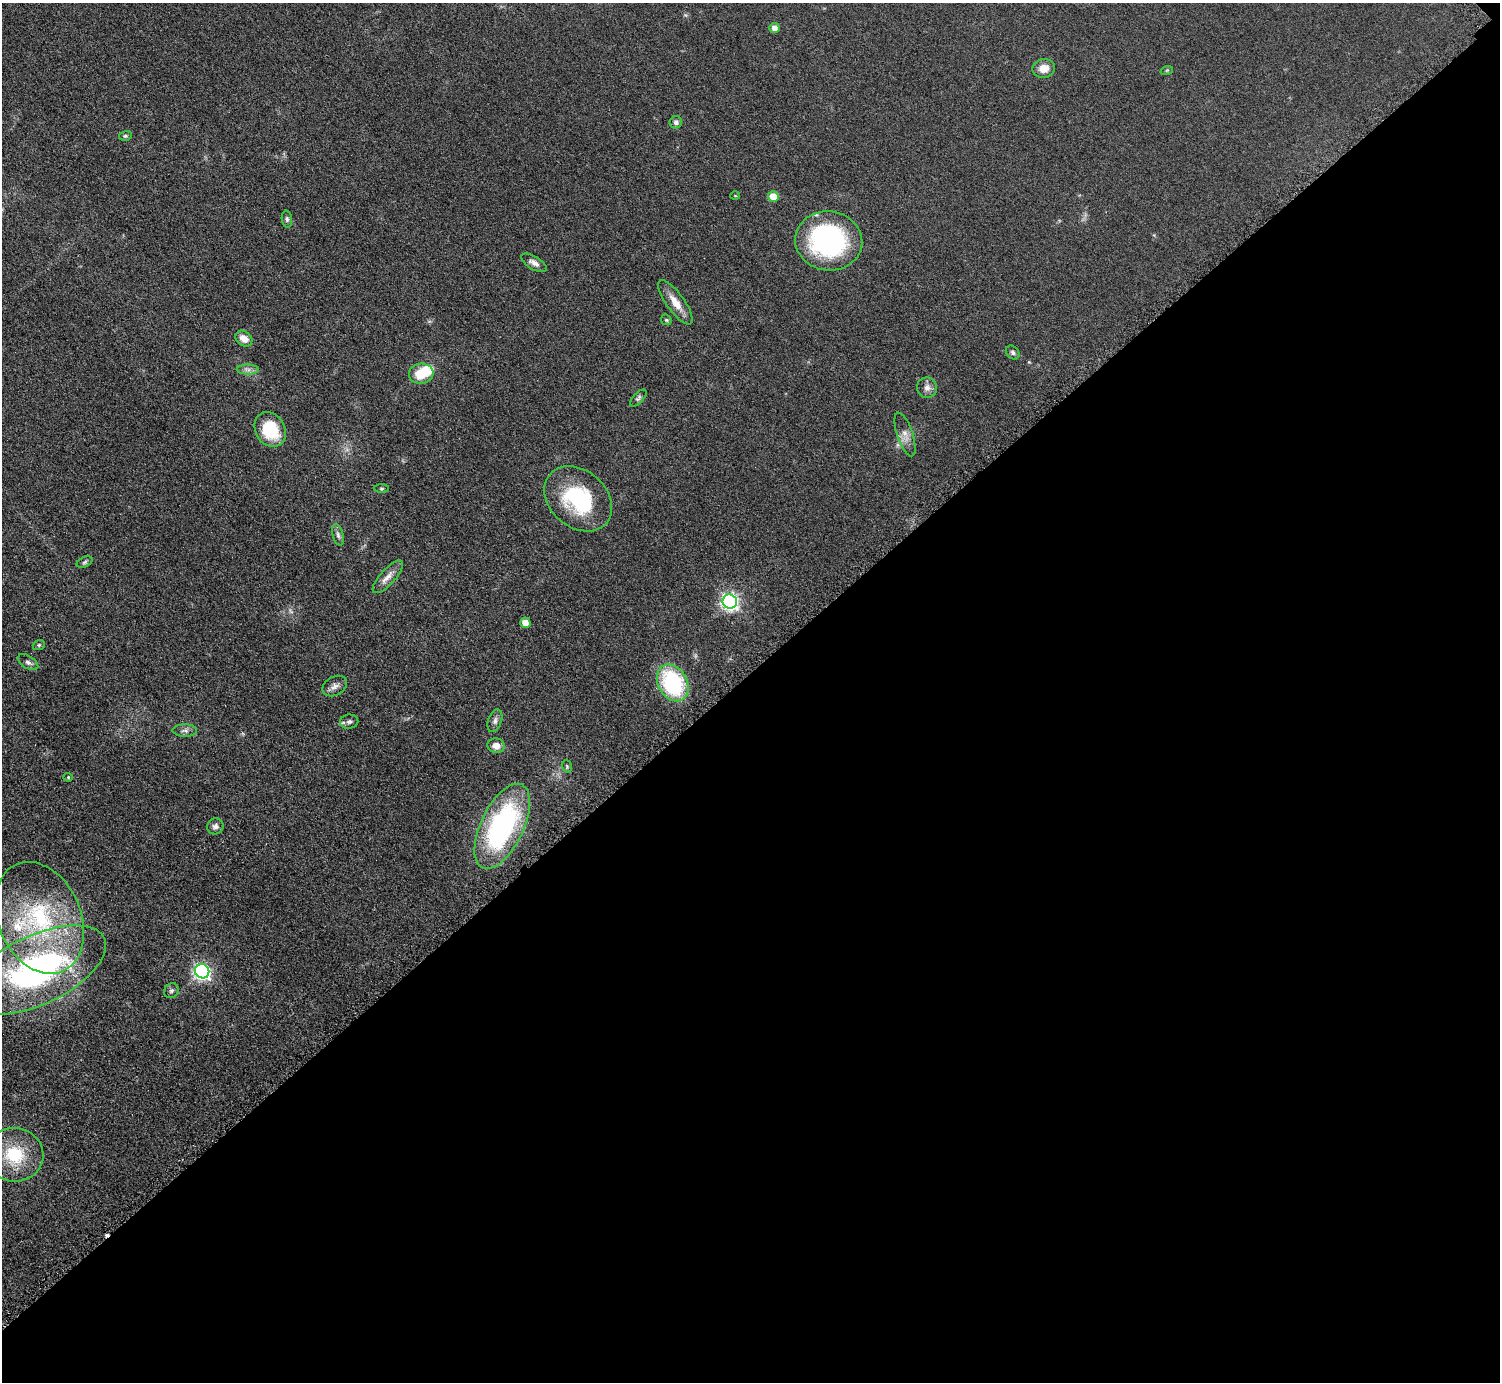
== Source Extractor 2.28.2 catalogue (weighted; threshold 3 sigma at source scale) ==
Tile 12 of 4 x 4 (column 4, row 3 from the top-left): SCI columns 4508-6005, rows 1557-2936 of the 6016 x 6014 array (HDU 1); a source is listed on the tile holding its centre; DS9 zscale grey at full resolution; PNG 1502 x 1384 px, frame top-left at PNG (2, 3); each listed source drawn as its Kron ellipse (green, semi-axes under 4 px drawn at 4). Shown black and unused: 51% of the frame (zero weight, under 4 of 8 exposures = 1% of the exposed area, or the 3 px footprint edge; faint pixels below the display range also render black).
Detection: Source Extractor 2.28.2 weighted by HDU 2 'WHT'; one run over the whole footprint, this tile lists its part. Background 0.0609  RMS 0.0081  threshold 0.0331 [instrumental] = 3 sigma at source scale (4.09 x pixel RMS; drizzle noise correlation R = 1.36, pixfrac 0.8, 0.05/0.05 arcsec/px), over >= 5 px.
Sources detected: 48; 1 too faint to see at this stretch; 1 inside a brighter object's white glare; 1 cosmic-ray / hot-pixel residue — neither listed nor drawn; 1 inside a brighter listed object's ellipse — not listed separately; the other 44 listed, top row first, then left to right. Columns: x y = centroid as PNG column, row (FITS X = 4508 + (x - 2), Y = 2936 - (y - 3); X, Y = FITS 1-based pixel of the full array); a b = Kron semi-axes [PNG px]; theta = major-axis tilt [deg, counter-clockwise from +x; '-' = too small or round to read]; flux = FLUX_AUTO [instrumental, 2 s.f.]
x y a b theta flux
774 28 5 5 - 4.8
1044 68 11 9 9 7.2
1167 70 6 4 19 0.8
676 122 6 6 - 2.2
125 136 6 5 - 1.3
735 196 5 3 - 0.68
773 196 5 5 - 14
287 219 8 5 -83 1.6
829 241 34 29 -8 120
534 263 14 6 -30 4
675 302 26 9 -54 10
666 320 6 5 - 1
244 338 9 7 -37 6.6
1013 352 8 6 -47 1.8
248 370 11 5 -1 2.8
421 374 12 10 5 17
927 388 10 10 - 4.2
638 398 10 5 46 1.7
270 429 18 14 -61 32
905 434 23 8 -71 6.1
381 489 7 3 0 0.92
578 499 37 28 -41 62
338 535 11 5 -74 2.2
85 562 8 5 28 1.5
388 577 21 7 48 6.1
730 602 7 7 - 250
525 623 5 5 - 7.6
39 645 6 5 - 1.1
28 662 11 6 -32 2.7
673 683 19 14 -61 78
335 686 13 9 28 3.9
495 721 12 6 70 3
349 722 9 7 10 2.4
185 731 12 6 0 2.8
496 746 9 7 -6 6
567 766 6 4 -71 1
68 777 4 4 - 0.79
215 826 8 8 - 2.7
502 826 46 21 64 140
40 918 58 41 -66 100
37 970 74 34 25 210
202 971 7 7 - 210
171 991 8 6 45 1.9
14 1155 29 26 -5 37